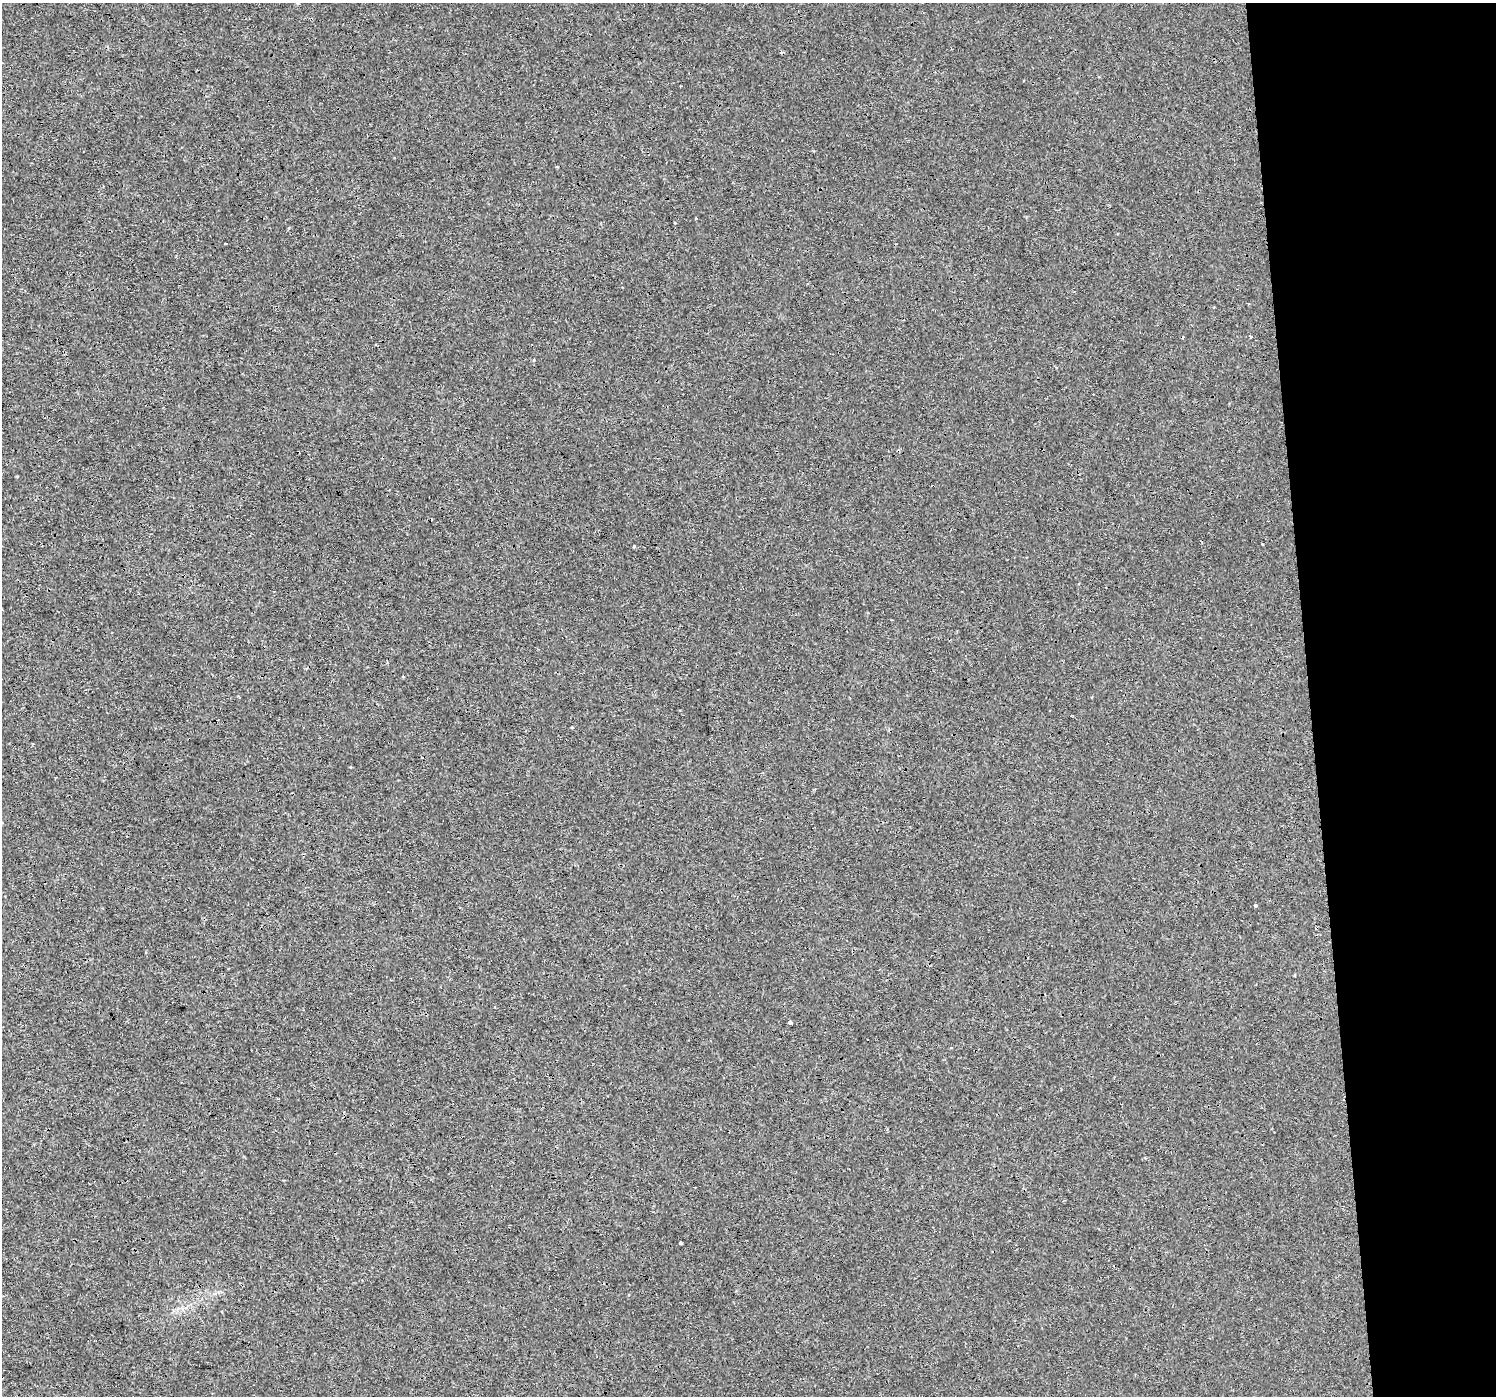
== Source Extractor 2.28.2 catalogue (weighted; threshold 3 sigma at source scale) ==
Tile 6 of 3 x 3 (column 3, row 2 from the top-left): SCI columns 2990-4483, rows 1398-2791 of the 4483 x 4230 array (HDU 1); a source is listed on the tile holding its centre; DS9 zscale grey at full resolution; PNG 1498 x 1398 px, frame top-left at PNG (2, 3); no overlay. Shown black and unused: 13% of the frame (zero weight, under 3 of 4 exposures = <1% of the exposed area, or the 3 px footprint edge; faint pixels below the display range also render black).
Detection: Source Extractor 2.28.2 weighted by HDU 2 'WHT'; one run over the whole footprint, this tile lists its part. Background 5.44e-04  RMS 0.0017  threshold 0.00785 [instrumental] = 3 sigma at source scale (4.5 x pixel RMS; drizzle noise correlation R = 1.50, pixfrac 1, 0.0396/0.0396 arcsec/px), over >= 5 px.
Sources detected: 12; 5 cosmic-ray / hot-pixel residue — not listed; the other 7 listed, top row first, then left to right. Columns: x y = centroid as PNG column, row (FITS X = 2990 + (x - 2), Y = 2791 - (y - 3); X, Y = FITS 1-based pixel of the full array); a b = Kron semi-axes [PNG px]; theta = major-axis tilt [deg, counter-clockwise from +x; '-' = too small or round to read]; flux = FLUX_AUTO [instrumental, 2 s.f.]
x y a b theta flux
557 167 3 3 - 0.21
225 243 3 3 - 1.3
1251 336 4 4 - 0.27
350 767 3 3 - 0.23
1255 905 4 3 - 0.17
790 1022 3 3 - 0.38
681 1243 3 3 - 0.55